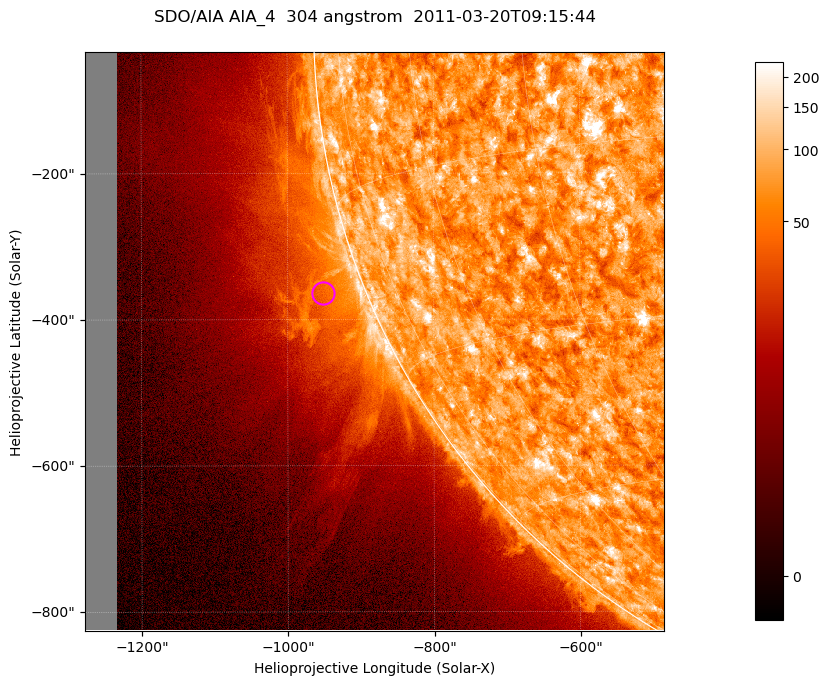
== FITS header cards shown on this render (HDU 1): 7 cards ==
TELESCOP= 'SDO/AIA '           / For AIA: SDO/AIA
INSTRUME= 'AIA_4   '           / For AIA: AIA_ATA1, AIA_ATA2, AIA_ATA3 or AIA_AT
WAVELNTH=                  304 / [angstrom] Wavelength
WAVEUNIT= 'angstrom'           / Wavelength unit: angstrom
DATE-OBS= '2011-03-20T09:15:44.123' / [ISO] Date when observation started; ISO 8
CTYPE1  = 'HPLN-TAN'           / CTYPE1; Typically HPLN
CTYPE2  = 'HPLT-TAN'           / CTYPE2; Typically HPLT

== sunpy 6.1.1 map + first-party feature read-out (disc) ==
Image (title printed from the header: SDO/AIA AIA_4  304 angstrom  2011-03-20T09:15:44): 1320 x 1320 px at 0.6 arcsec/px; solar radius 964 arcsec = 1605 px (partial field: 9.1% of the solar disc is inside the frame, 42% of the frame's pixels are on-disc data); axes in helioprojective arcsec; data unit not stated in the header (colour bar unlabelled)
Orientation: roll -0.132 deg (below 1 deg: not rotated)
Missing data: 5.5% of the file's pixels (0.0% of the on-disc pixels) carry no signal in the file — blank (NaN) pixels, whole columns, Tx -1278..-1232 arcsec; drawn neutral grey and excluded from every search
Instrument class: DISC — disc imager (sunpy class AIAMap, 304 A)
Bright regions (active regions / flare kernels): reference = the on-disc median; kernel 11 px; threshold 5 sigma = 117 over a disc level ~73.5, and >= 1.15x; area >= 1742 px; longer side >= 16 px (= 9.6 arcsec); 0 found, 0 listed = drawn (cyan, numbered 1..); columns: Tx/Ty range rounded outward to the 2 arcsec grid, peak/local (2 s.f.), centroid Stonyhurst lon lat
Off-limb structures (1.02-1.3 R_sun): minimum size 400 px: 5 found; the strongest spans PA ~100..120 deg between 1.02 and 1.15 R_sun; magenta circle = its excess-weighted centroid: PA ~110 deg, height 1.06 R_sun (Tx ~-952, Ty ~-364 arcsec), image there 1.9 x the reference